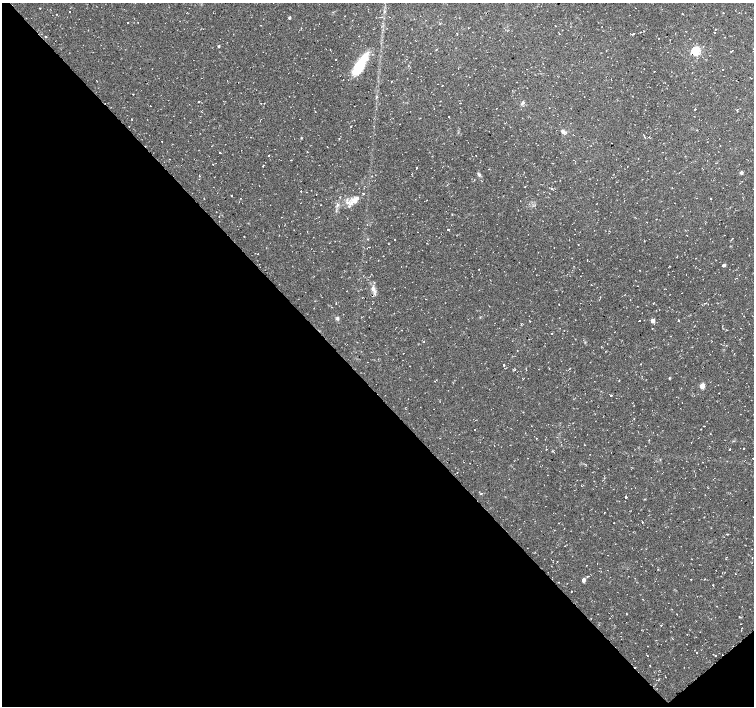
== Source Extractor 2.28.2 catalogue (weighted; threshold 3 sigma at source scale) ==
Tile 14 of 4 x 4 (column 2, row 4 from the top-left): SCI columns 1505-3008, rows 144-1550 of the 6017 x 5986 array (HDU 1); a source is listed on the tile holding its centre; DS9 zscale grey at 2 x 2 block average (1 PNG px = mean of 2 x 2 image px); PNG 756 x 708 px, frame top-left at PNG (2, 3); no overlay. Shown black and unused: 46% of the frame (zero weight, under 2 of 3 exposures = <1% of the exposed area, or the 3 px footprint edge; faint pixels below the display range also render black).
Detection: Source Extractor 2.28.2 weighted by HDU 2 'WHT'; one run over the whole footprint, this tile lists its part. Background 0.0198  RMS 0.003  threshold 0.0135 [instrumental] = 3 sigma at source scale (4.5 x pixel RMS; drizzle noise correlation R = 1.50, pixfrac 1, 0.0396/0.0396 arcsec/px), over >= 5 px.
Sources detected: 136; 14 cosmic-ray / hot-pixel residue — not listed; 1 inside a brighter listed object's ellipse — not listed separately; the other 121 listed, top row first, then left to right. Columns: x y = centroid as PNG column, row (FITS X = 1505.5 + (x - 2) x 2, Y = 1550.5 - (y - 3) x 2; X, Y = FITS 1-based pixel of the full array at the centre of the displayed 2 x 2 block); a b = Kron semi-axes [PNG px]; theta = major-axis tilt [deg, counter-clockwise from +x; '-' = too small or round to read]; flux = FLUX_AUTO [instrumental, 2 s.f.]
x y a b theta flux
39 8 2 2 - 0.38
70 11 2 2 - 0.26
385 11 3 2 - 0.53
723 13 2 2 - 0.44
682 14 3 2 - 0.35
289 18 3 2 - 1
127 23 2 2 - 0.58
556 26 2 2 - 0.48
714 32 2 2 - 2.2
559 34 2 2 - 0.34
633 34 2 2 - 2.7
359 36 2 2 - 0.62
219 46 2 2 - 0.81
694 47 2 2 - 1.2
696 51 4 3 - 47
731 51 2 2 - 1.4
336 60 2 2 - 0.86
360 65 25 8 58 28
723 69 2 2 - 1.1
654 72 2 2 - 1.1
97 81 2 2 - 0.33
392 81 2 2 - 0.31
442 85 2 2 - 0.38
710 87 2 2 - 0.2
377 97 3 2 - 0.56
584 97 2 2 - 0.27
198 102 2 2 - 1.1
460 103 2 2 - 0.35
522 103 7 3 52 1.3
151 106 2 2 - 0.42
549 108 2 2 - 0.25
695 109 2 2 - 3
737 109 3 2 - 0.28
449 116 2 2 - 2.8
132 119 2 2 - 1.2
563 131 6 4 -55 2
644 137 2 2 - 0.83
301 138 2 2 - 0.58
339 139 2 2 - 0.65
162 141 2 2 - 0.25
241 150 2 2 - 0.18
220 152 2 2 - 0.58
307 152 2 2 - 0.35
269 155 2 2 - 0.63
476 155 2 2 - 0.23
169 159 2 2 - 0.27
291 160 2 2 - 0.33
213 164 2 2 - 1.2
263 165 2 2 - 1.7
417 168 2 2 - 0.44
741 173 4 4 - 1.1
479 174 6 3 -58 1.3
199 176 2 2 - 1.3
551 188 2 2 - 1.2
301 191 2 2 - 0.35
363 193 3 2 - 0.51
231 196 2 2 - 0.55
241 198 2 2 - 0.3
696 198 2 2 - 0.35
711 198 2 2 - 0.5
355 200 10 8 31 6.1
412 214 2 2 - 0.2
448 229 2 2 - 2.5
244 236 2 2 - 0.26
395 239 2 2 - 1.2
427 243 2 2 - 0.31
369 247 2 2 - 1.2
258 254 2 2 - 2.7
724 265 3 2 - 1.8
406 266 2 2 - 0.32
373 289 8 5 -59 3.1
600 297 2 2 - 0.49
630 300 2 2 - 0.21
704 303 4 2 - 0.7
337 318 4 4 - 1.3
653 320 3 3 - 4.4
679 320 2 2 - 0.7
639 321 2 2 - 2.6
560 328 2 2 - 0.22
727 330 2 2 - 0.34
552 333 2 2 - 0.39
640 364 2 2 - 1.4
504 365 2 2 - 2.8
549 368 2 2 - 0.35
515 369 3 2 - 0.36
526 370 2 2 - 0.31
669 378 4 2 - 0.38
702 386 3 3 - 9.4
719 393 2 2 - 0.3
611 395 3 2 - 0.72
703 426 3 2 - 0.29
536 438 2 2 - 0.82
584 445 2 2 - 0.34
546 449 2 2 - 0.42
729 449 2 2 - 2.5
753 458 2 2 - 0.29
544 485 2 2 - 0.19
481 494 4 2 - 0.6
626 497 2 2 - 7.3
604 512 2 2 - 0.5
704 517 2 2 - 0.33
642 522 2 2 - 0.41
559 523 2 2 - 0.38
727 534 3 2 - 0.48
565 546 2 2 - 0.29
608 555 2 2 - 0.23
557 561 2 2 - 0.29
587 565 2 2 - 0.62
691 579 2 2 - 0.38
704 579 2 2 - 0.31
584 580 3 3 - 3.4
558 582 2 2 - 0.3
713 585 2 2 - 0.76
571 591 2 2 - 1.1
643 599 2 2 - 0.33
740 617 3 2 - 0.48
742 628 2 2 - 0.22
741 630 2 2 - 0.29
716 655 2 2 - 1.1
647 656 2 2 - 0.38
650 665 2 2 - 1.3
Diffuse or blended objects may show on this block-average render without a row.